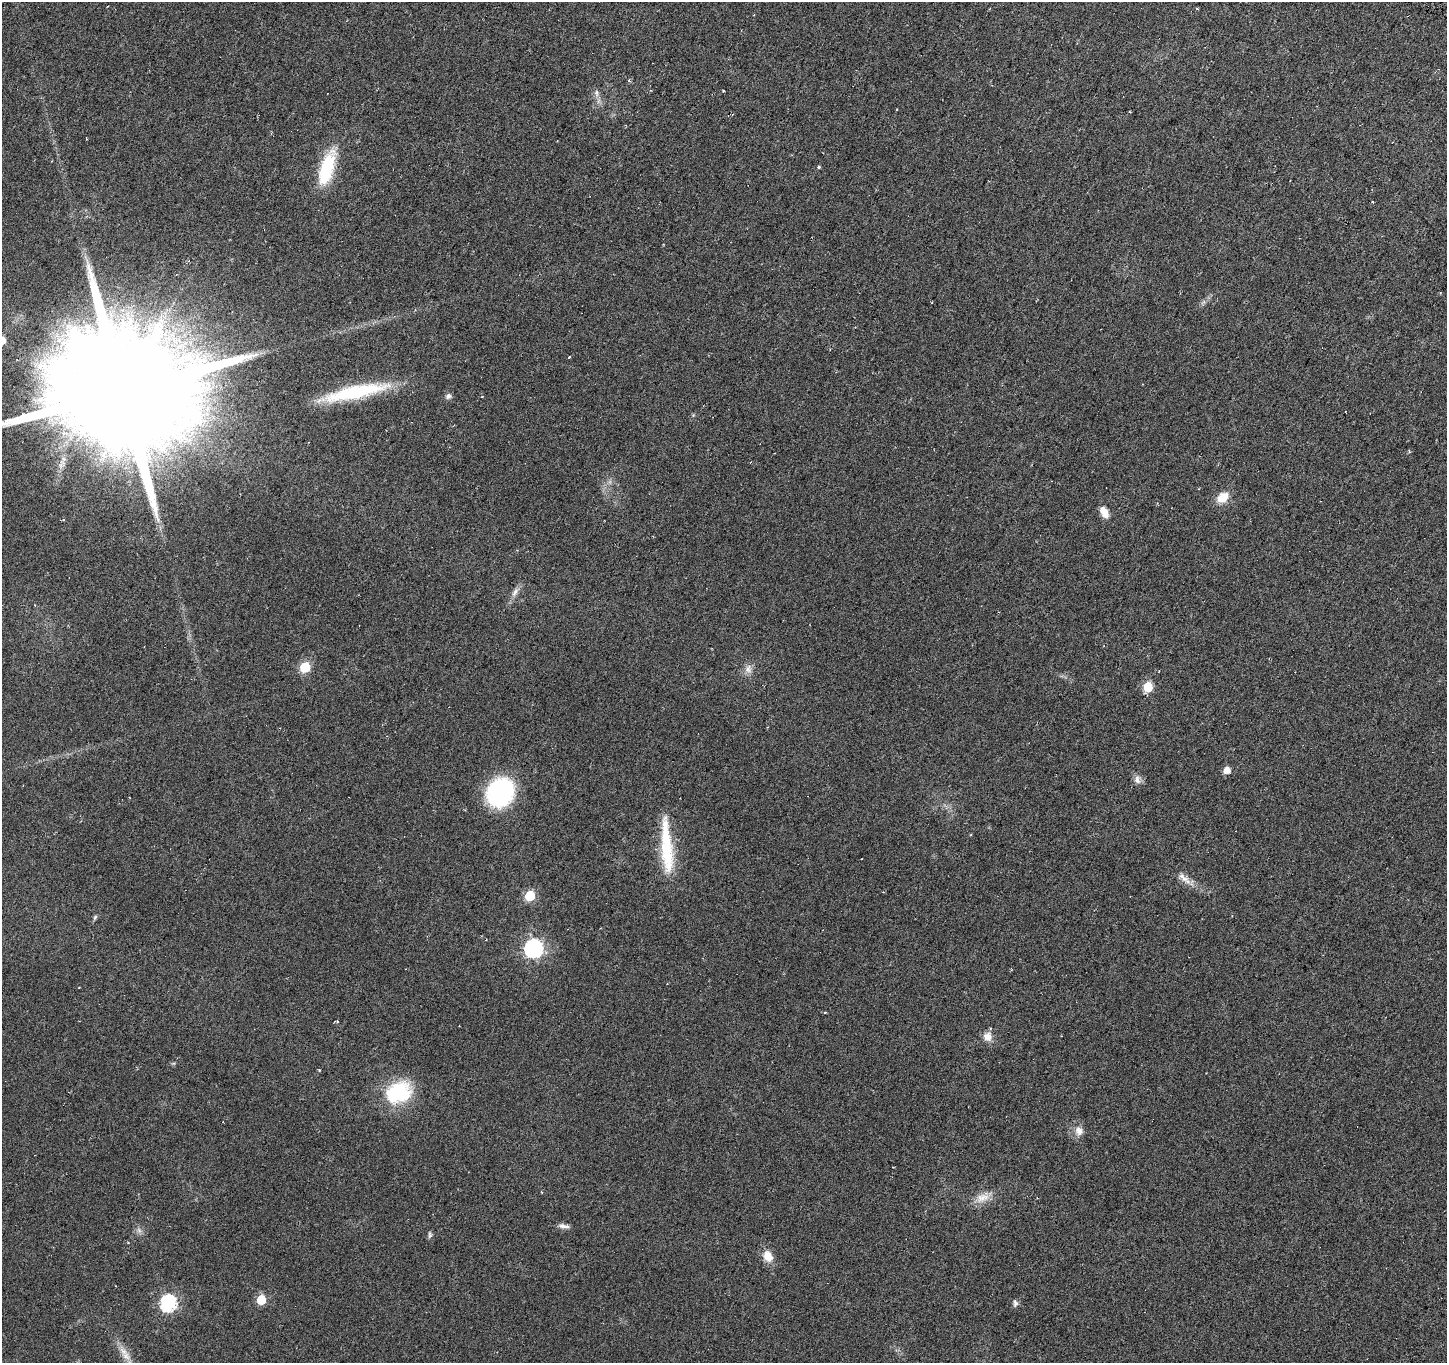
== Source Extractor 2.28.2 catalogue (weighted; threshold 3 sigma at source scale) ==
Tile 10 of 4 x 4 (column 2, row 3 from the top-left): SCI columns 1446-2890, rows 1559-2919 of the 5784 x 5904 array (HDU 1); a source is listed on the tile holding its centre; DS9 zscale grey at full resolution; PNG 1449 x 1365 px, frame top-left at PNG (2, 2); no overlay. Shown black and unused: <1% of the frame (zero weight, under 3 of 6 exposures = <1% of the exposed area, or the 3 px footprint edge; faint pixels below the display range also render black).
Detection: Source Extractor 2.28.2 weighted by HDU 2 'WHT'; one run over the whole footprint, this tile lists its part. Background 0.0253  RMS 0.0052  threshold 0.0211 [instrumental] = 3 sigma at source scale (4.09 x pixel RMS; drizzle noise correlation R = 1.36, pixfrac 0.8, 0.0396/0.0396 arcsec/px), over >= 5 px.
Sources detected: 46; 2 cosmic-ray / hot-pixel residue — not listed; the other 44 listed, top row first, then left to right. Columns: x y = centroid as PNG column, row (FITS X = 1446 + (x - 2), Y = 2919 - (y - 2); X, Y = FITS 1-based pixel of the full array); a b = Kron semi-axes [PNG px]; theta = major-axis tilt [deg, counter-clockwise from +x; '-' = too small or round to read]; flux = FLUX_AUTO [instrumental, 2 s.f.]
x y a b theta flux
1197 8 3 3 - 0.52
629 80 5 4 - 0.91
723 91 3 3 - 0.6
596 93 10 6 -80 1.8
86 139 3 2 - 0.38
819 167 4 4 - 0.54
327 168 40 14 73 28
932 302 3 2 - 0.36
2 340 6 5 - 5.6
569 357 3 3 - 0.57
123 390 51 29 58 34000
355 392 81 14 12 37
448 396 6 5 - 1.9
1409 452 5 4 - 0.55
1222 497 15 10 38 7.2
1104 512 14 7 -59 5.2
515 592 15 6 56 2.7
305 667 6 6 - 33
748 669 13 10 80 3.2
1148 687 6 5 - 19
1227 770 6 6 - 4.4
1137 779 12 8 -74 2.5
500 792 22 19 56 77
971 834 4 3 - 0.37
667 846 69 12 -85 26
1184 878 24 8 -41 4.5
530 896 6 6 - 28
95 917 8 4 63 0.85
533 948 7 7 - 160
825 1013 4 3 - 0.39
337 1021 4 3 - 0.51
988 1037 12 11 - 4.1
319 1070 4 3 - 0.43
398 1092 34 26 21 29
1079 1131 12 11 - 3.7
983 1198 22 12 29 6.3
563 1226 16 5 -9 2.1
139 1230 9 3 -45 1.1
430 1235 10 5 -87 1.1
768 1256 13 10 -62 6.2
261 1300 6 5 - 19
168 1303 7 7 - 110
1015 1303 11 6 -82 1.4
126 1356 16 8 -44 4.5
Overlapping masked pixels (flux is a lower limit): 1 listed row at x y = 123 390
Isophote crosses this tile's border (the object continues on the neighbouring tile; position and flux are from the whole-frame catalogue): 2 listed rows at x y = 2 340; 123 390